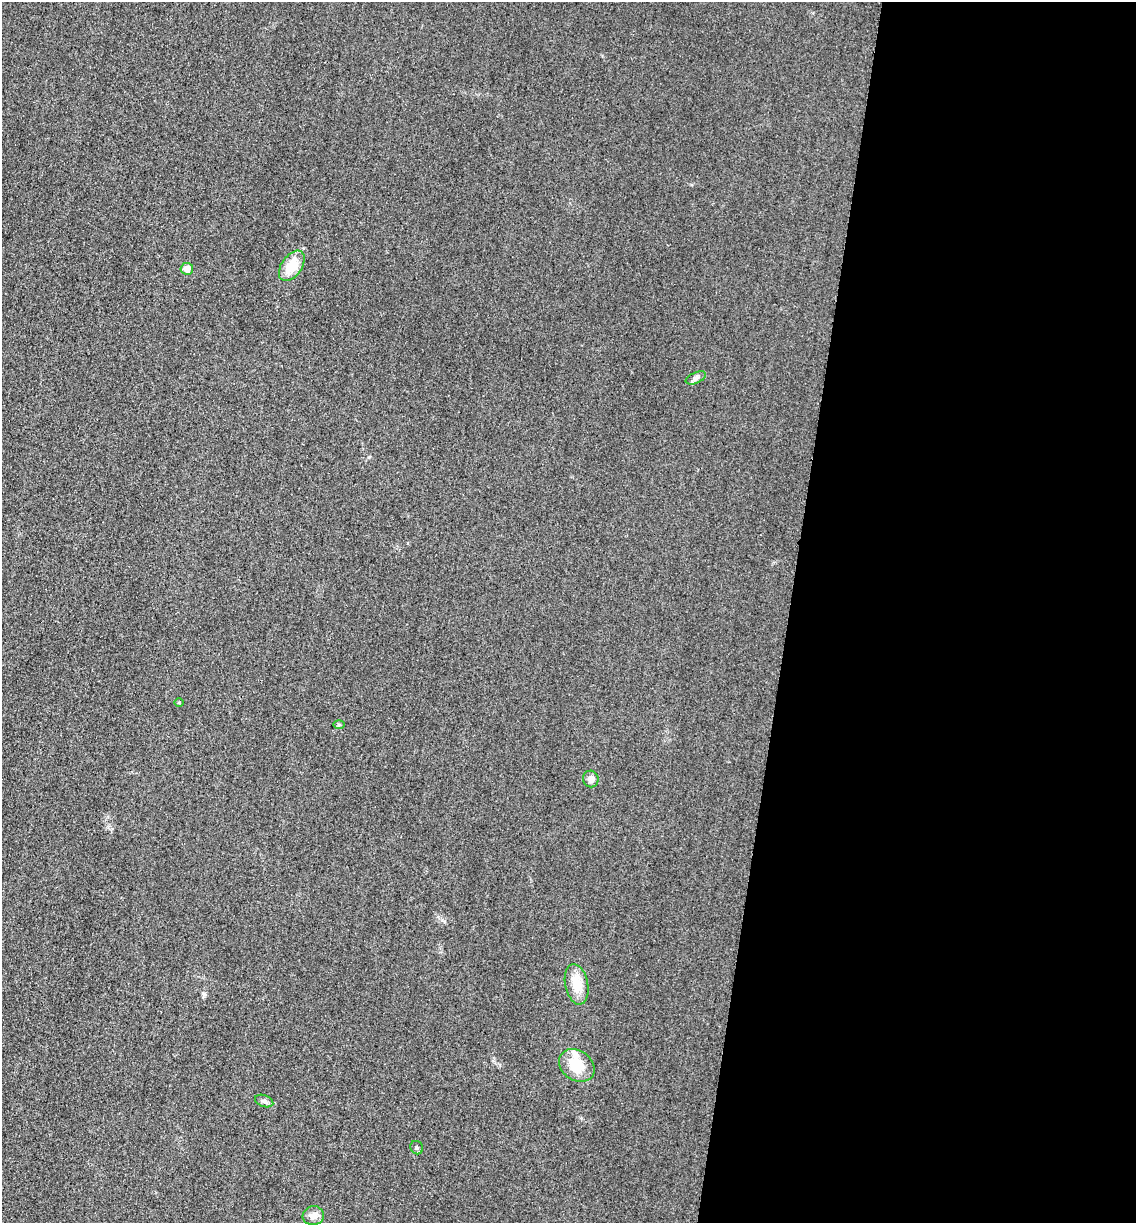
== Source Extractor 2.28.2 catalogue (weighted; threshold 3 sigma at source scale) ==
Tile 12 of 4 x 4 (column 4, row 3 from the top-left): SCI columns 3663-4796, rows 1240-2460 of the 4939 x 4919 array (HDU 1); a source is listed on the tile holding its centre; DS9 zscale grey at full resolution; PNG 1138 x 1225 px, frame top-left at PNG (2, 2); each listed source drawn as its Kron ellipse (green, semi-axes under 4 px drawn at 4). Shown black and unused: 31% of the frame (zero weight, under 3 of 4 exposures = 3% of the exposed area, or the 3 px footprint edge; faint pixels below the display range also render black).
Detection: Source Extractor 2.28.2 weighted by HDU 2 'WHT'; one run over the whole footprint, this tile lists its part. Background 0.0863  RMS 0.018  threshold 0.0816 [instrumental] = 3 sigma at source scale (4.5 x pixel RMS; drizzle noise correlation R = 1.50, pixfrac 1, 0.05/0.05 arcsec/px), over >= 5 px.
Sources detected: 12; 1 inside a brighter listed object's ellipse — not listed separately; the other 11 listed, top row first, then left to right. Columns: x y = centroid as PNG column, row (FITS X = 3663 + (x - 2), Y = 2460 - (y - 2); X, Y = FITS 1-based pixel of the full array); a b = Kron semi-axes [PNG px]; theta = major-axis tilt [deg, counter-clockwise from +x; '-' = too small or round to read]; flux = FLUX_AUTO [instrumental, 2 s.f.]
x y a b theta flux
292 266 17 10 55 40
187 269 6 6 - 18
696 378 11 5 24 5.9
179 703 5 3 - 1.7
339 724 6 4 0 2.4
591 779 8 7 - 9.6
577 984 21 11 -78 36
577 1065 19 15 -35 49
264 1101 9 5 -20 4.8
417 1148 7 6 - 4
313 1216 11 9 8 12